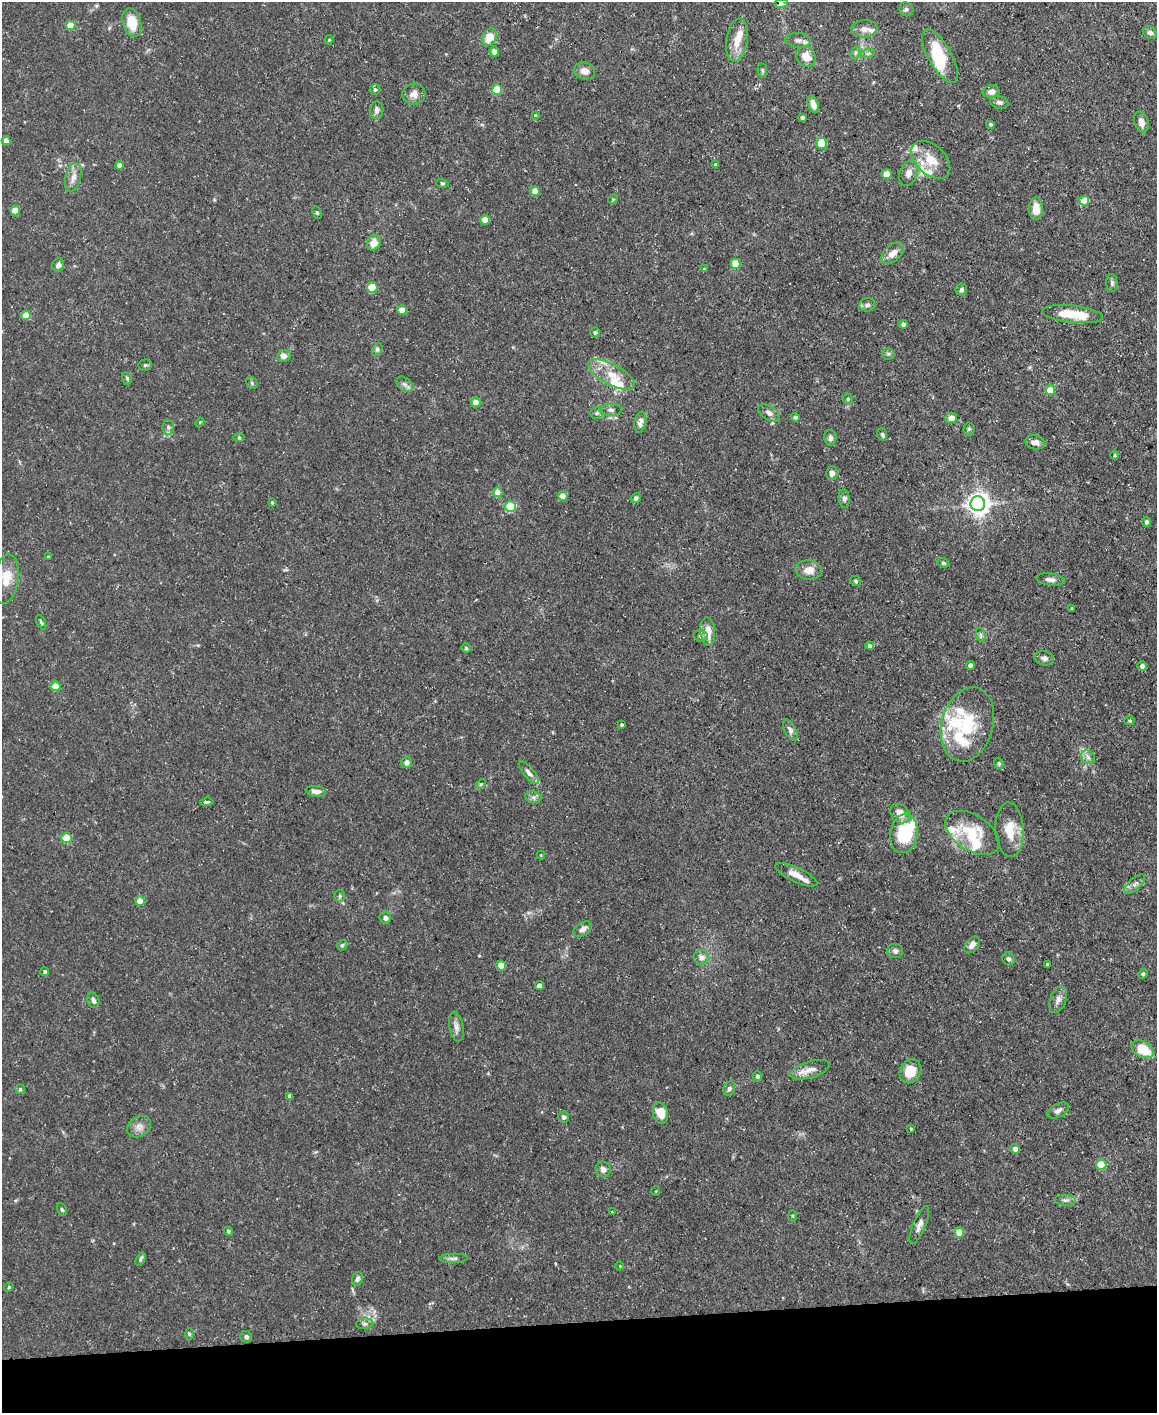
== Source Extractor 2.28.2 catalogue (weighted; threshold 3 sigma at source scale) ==
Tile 10 of 4 x 3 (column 2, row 3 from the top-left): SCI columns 1156-2310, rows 126-1536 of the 4620 x 4591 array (HDU 1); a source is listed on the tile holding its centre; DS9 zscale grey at full resolution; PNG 1159 x 1415 px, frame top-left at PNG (2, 2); each listed source drawn as its Kron ellipse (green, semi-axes under 4 px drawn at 4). Shown black and unused: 6% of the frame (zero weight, under 3 of 5 exposures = <1% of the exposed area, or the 3 px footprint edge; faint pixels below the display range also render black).
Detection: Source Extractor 2.28.2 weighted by HDU 2 'WHT'; one run over the whole footprint, this tile lists its part. Background 0.0587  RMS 0.004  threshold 0.0182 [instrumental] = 3 sigma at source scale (4.5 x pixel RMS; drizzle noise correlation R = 1.50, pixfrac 1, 0.05/0.05 arcsec/px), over >= 5 px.
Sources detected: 194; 2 inside a brighter object's white glare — neither listed nor drawn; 15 inside a brighter listed object's ellipse — not listed separately; the other 177 listed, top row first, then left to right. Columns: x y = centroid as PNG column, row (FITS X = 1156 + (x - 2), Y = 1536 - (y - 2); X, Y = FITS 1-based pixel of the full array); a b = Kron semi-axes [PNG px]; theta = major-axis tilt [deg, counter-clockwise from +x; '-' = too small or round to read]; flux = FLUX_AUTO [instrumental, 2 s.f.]
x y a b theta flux
781 4 7 4 1 0.87
906 9 7 6 - 1.2
132 23 15 9 -73 9.4
70 25 5 5 - 6.8
864 29 13 8 6 2.9
1150 32 7 5 -32 1.4
490 37 9 7 58 6.7
329 40 5 4 - 0.44
737 40 22 10 82 6.8
798 40 12 7 -4 2
494 52 5 5 - 2.8
855 53 7 4 71 0.75
868 53 7 4 19 0.86
806 56 11 9 -54 5.2
940 56 30 11 -60 21
762 70 7 4 -84 0.75
585 71 11 8 -16 2.9
375 89 5 5 - 0.88
497 89 5 5 - 17
991 92 8 6 11 2.1
414 94 11 10 - 3.1
999 102 9 6 -11 1.3
813 104 9 5 -71 3.3
377 110 9 6 82 1.7
535 115 4 3 - 0.41
802 117 3 3 - 1
1141 122 11 7 -71 3
990 124 4 4 - 0.71
6 141 4 4 - 3.6
821 143 5 5 - 17
931 160 23 14 -43 8.1
716 164 4 3 - 0.68
120 165 4 4 - 3.3
908 173 13 9 71 3
887 174 5 5 - 6.9
73 177 15 7 75 3.1
442 183 6 4 -17 0.53
535 191 4 4 - 6.1
613 199 5 4 - 0.46
1084 201 5 5 - 9.4
1036 209 11 7 90 5.6
15 211 5 5 - 7.6
317 213 6 4 -63 0.6
485 220 5 4 - 5.9
374 243 8 6 68 4.1
893 253 13 8 41 3.6
736 264 5 5 - 10
58 265 7 5 61 1.8
704 269 4 3 - 0.48
1112 283 9 5 -89 1.1
372 287 5 5 - 12
961 289 6 6 - 1
867 305 8 6 13 1.3
402 310 4 4 - 5
1073 314 30 8 -6 12
26 315 4 4 - 7.9
903 324 4 4 - 1.1
595 332 5 4 - 0.6
377 349 7 4 63 0.76
888 354 6 6 - 0.84
284 356 6 6 - 2
145 365 7 5 2 0.68
612 374 26 10 -29 8.1
127 378 6 5 - 0.65
252 383 6 5 - 0.68
405 384 9 6 -40 1.4
1050 390 5 5 - 8.2
848 399 5 5 - 0.68
476 402 5 4 - 6.5
611 410 11 5 1 1.2
597 413 6 5 - 0.86
769 413 12 7 -31 2
795 417 4 4 - 1.1
951 418 6 5 - 2.9
200 422 5 3 - 0.38
640 422 10 6 80 2.6
168 427 7 6 - 1.1
969 429 6 5 - 0.76
882 434 6 4 -72 0.72
239 437 6 4 0 0.51
830 438 8 6 -86 1.4
1035 442 10 7 -12 2.2
1114 455 4 4 - 0.93
832 473 7 6 - 1.7
498 492 5 4 - 5.3
563 496 5 5 - 4.9
636 498 5 5 - 1.4
844 499 9 5 -84 1.3
272 502 3 3 - 0.5
978 504 7 7 - 300
510 507 5 5 - 20
1147 522 4 4 - 1.2
48 557 4 3 - 0.58
943 563 6 4 -21 0.64
809 570 13 9 -5 4.3
6 579 25 12 81 9
1050 579 14 6 -7 2
855 581 6 4 -24 0.65
1072 608 3 3 - 0.47
41 622 8 3 -64 0.61
708 632 14 7 -86 5.7
981 635 7 4 -72 0.84
701 636 7 5 -15 0.85
870 646 4 4 - 1.9
466 648 5 5 - 0.61
1044 658 10 7 -11 1.5
970 665 4 4 - 2.4
1142 666 5 5 - 1.4
55 686 5 5 - 10
1130 721 5 4 - 0.56
967 724 38 26 74 23
622 725 3 3 - 0.61
790 730 11 5 -62 1.7
1088 757 8 6 -47 1.3
407 762 5 5 - 2.4
999 763 6 4 -70 0.67
529 772 14 5 -50 1.8
481 784 5 4 - 0.53
316 791 10 5 -9 2.1
533 797 8 5 -11 1.4
207 802 7 4 6 0.82
900 814 11 8 -47 4.2
1010 830 27 14 -87 8.9
904 833 20 13 82 23
972 833 30 18 -33 14
66 838 5 5 - 17
541 855 4 4 - 0.35
796 875 23 7 -25 4.3
1135 884 13 6 41 1.8
340 896 6 5 - 0.73
140 901 5 4 - 5.5
385 918 6 6 - 1.6
583 929 10 6 35 1.9
342 945 6 4 45 0.61
972 945 9 6 51 1.9
895 951 8 7 - 1.3
701 957 7 7 - 2.5
1008 959 7 6 - 1.1
1047 964 3 3 - 0.56
501 966 5 5 - 8
45 972 4 4 - 0.77
1143 974 5 4 - 0.67
539 986 4 4 - 2.7
93 1000 8 6 -71 1.4
1058 1000 14 7 70 2.3
456 1027 15 7 -80 2.2
1143 1049 12 8 -30 11
810 1070 20 8 17 3.9
910 1071 12 10 59 8.5
757 1076 5 4 - 0.96
20 1089 5 4 - 0.6
729 1089 7 5 66 1.4
290 1096 4 4 - 1.6
1058 1110 12 6 29 1.7
660 1113 11 7 -74 6.3
563 1117 6 5 - 1.3
139 1127 13 9 33 2.7
911 1129 3 3 - 0.37
1015 1149 5 4 - 2.2
1101 1165 5 5 - 16
603 1169 8 7 - 2
656 1191 5 3 - 0.33
1065 1200 11 5 -3 1.3
62 1210 7 4 -62 0.58
612 1212 3 2 - 0.32
792 1216 5 3 - 0.45
919 1225 20 6 67 2.4
228 1231 5 4 - 0.7
959 1232 5 5 - 5.9
453 1258 14 4 1 1.3
141 1259 7 4 62 0.82
620 1266 4 3 - 0.3
357 1279 7 5 68 1.2
9 1287 5 3 - 0.43
364 1324 8 5 6 1.1
189 1334 6 4 -89 0.51
246 1337 6 5 - 1.1
Isophote crosses this tile's border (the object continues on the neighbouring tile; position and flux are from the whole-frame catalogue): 1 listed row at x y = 6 579